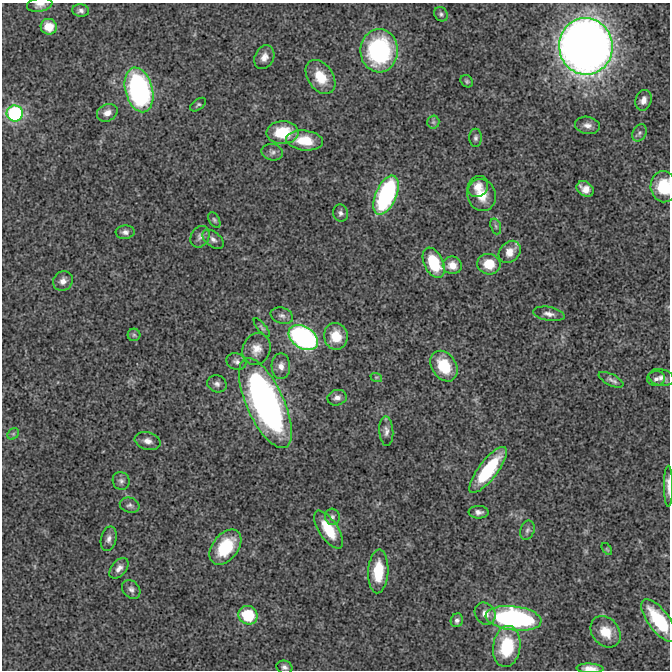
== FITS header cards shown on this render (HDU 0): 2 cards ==
NAXIS1  =                  668 / Axis length
NAXIS2  =                  668 / Axis length

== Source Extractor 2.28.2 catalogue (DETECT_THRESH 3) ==
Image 668 x 668 px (HDU 0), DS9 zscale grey, 1 PNG px = 1 image px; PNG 672 x 672 px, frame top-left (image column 1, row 668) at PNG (2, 3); each listed source drawn as its Kron ellipse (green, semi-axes under 4 px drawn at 4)
Background -1.77e-04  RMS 0.0025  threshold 0.00761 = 3 sigma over >= 5 px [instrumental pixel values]
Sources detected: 80; all 80 listed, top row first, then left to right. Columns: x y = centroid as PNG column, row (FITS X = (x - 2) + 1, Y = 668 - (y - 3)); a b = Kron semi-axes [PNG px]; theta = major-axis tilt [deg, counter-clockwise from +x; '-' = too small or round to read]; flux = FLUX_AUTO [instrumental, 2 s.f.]
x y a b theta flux
40 5 13 6 9 0.89
81 11 8 6 -7 0.6
441 14 7 6 - 0.42
49 27 8 8 - 2.6
586 46 28 26 -83 230
379 51 21 18 89 27
264 57 12 9 64 1.3
320 77 19 12 -56 4.2
467 81 7 5 -48 0.32
139 90 23 13 -75 41
643 100 10 8 72 1.2
198 105 9 5 37 0.34
15 113 8 8 - 27
107 113 11 8 27 1.3
433 122 6 6 - 0.43
588 125 13 8 -10 1.1
282 132 16 11 1 6.4
639 133 9 6 63 0.49
476 138 9 6 89 0.5
304 140 18 10 -7 4
272 152 11 8 -13 0.77
478 187 11 9 53 1.8
664 187 15 13 -84 5.8
585 189 9 7 -33 1.6
386 195 21 10 66 27
481 195 16 14 -72 3.3
341 213 8 7 - 0.62
214 220 8 5 -60 0.36
496 226 8 5 -71 0.37
125 232 9 7 4 0.74
200 237 11 9 59 0.78
213 239 12 7 -39 0.85
510 252 12 9 47 2.2
434 263 16 9 -65 7.8
489 264 11 10 - 3.9
452 265 9 8 - 1.8
63 281 10 9 - 1.2
549 314 16 7 -9 1
282 316 11 7 -18 0.75
262 328 12 4 -51 0.37
134 335 6 6 - 0.38
336 336 13 12 - 3.6
303 337 16 11 -33 50
256 349 16 14 65 2.2
236 361 10 8 -20 0.68
281 366 13 9 -89 1.3
444 366 16 12 -56 6
376 377 6 3 -17 0.21
661 377 13 8 -12 0.98
656 379 9 7 13 0.64
611 380 13 5 -27 0.77
217 384 10 8 -20 0.74
337 398 10 7 14 0.92
265 403 49 18 -66 73
386 431 15 7 -87 0.87
13 434 6 5 - 0.29
148 441 13 8 -15 1.1
488 470 28 9 52 11
121 481 9 8 - 0.67
668 486 20 4 -90 1
130 505 10 7 -16 0.58
479 512 10 6 -1 0.73
332 517 8 7 - 0.53
329 530 22 9 -56 5.7
527 530 10 7 69 0.56
109 539 12 7 76 0.91
225 547 20 12 52 8.6
607 549 7 3 -52 0.19
119 568 12 7 50 1
378 571 22 10 87 5.7
131 589 10 8 -47 0.74
485 614 12 10 -55 1.4
248 615 10 9 - 7.8
514 618 28 12 -7 35
457 620 7 6 - 0.55
659 621 25 10 -53 10
606 632 17 13 -50 3.4
507 646 21 13 83 9.6
284 667 8 6 -17 0.58
590 668 13 4 -3 1.3
At the frame edge (FLAGS 8, measured only in part): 4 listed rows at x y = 40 5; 664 187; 668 486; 590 668